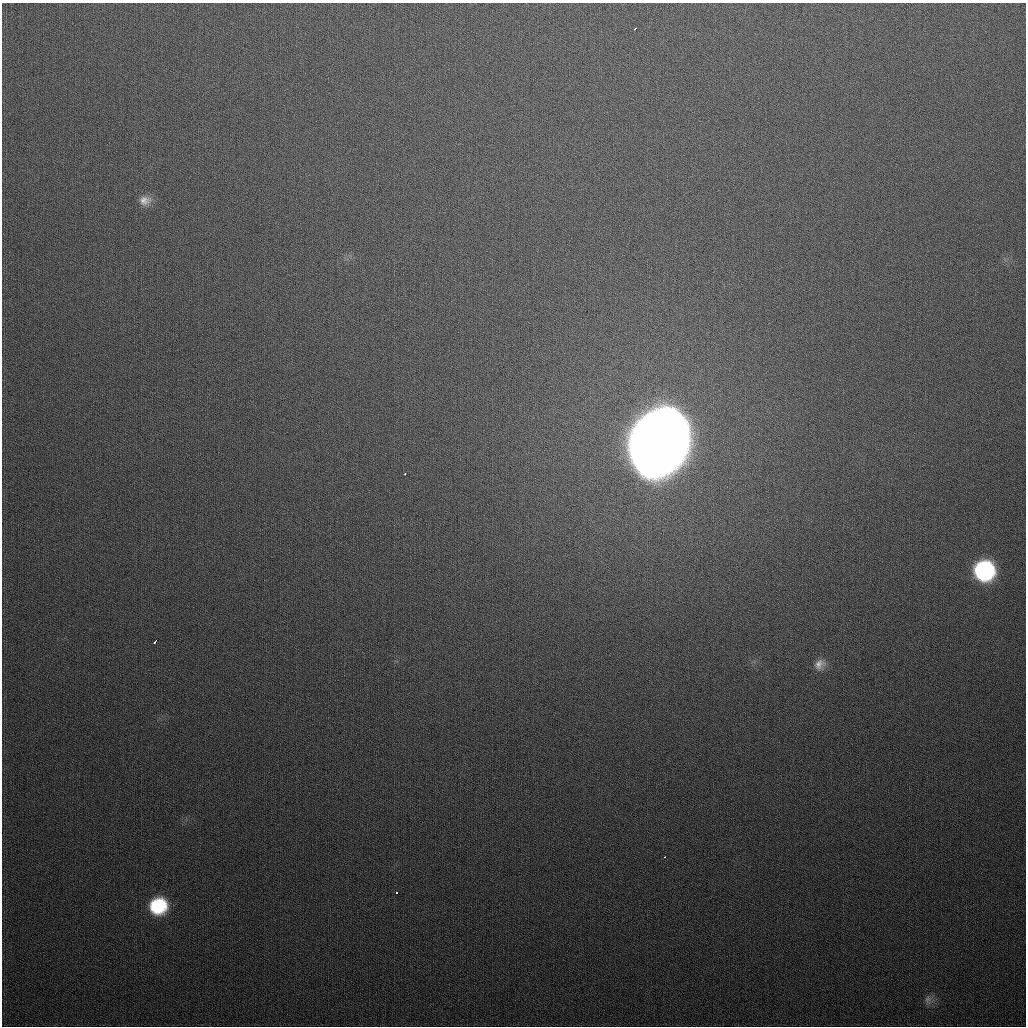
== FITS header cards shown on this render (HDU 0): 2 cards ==
NAXIS1  =                 1024
NAXIS2  =                 1024

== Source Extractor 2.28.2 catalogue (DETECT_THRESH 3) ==
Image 1024 x 1024 px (HDU 0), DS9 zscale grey, 1 PNG px = 1 image px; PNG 1028 x 1028 px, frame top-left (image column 1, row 1024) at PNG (2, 3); no overlay
Background 331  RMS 13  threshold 38.5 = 3 sigma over >= 5 px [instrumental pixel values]
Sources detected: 11; all 11 listed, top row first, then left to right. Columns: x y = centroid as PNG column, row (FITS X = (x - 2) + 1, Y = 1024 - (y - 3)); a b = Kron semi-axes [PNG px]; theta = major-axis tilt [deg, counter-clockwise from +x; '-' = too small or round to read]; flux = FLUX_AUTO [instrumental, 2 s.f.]
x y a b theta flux
635 29 3 2 - 2.0e+03
145 200 15 12 8 8.2e+03
659 443 49 37 69 4.3e+06
405 474 3 2 - 6.4e+02
984 571 15 14 - 1.5e+05
155 641 5 3 - 4.8e+03
820 664 15 13 41 8.3e+03
665 857 3 2 - 1.9e+03
396 892 3 3 - 2.5e+03
158 906 16 14 20 5.0e+04
928 1000 12 8 78 4.6e+03